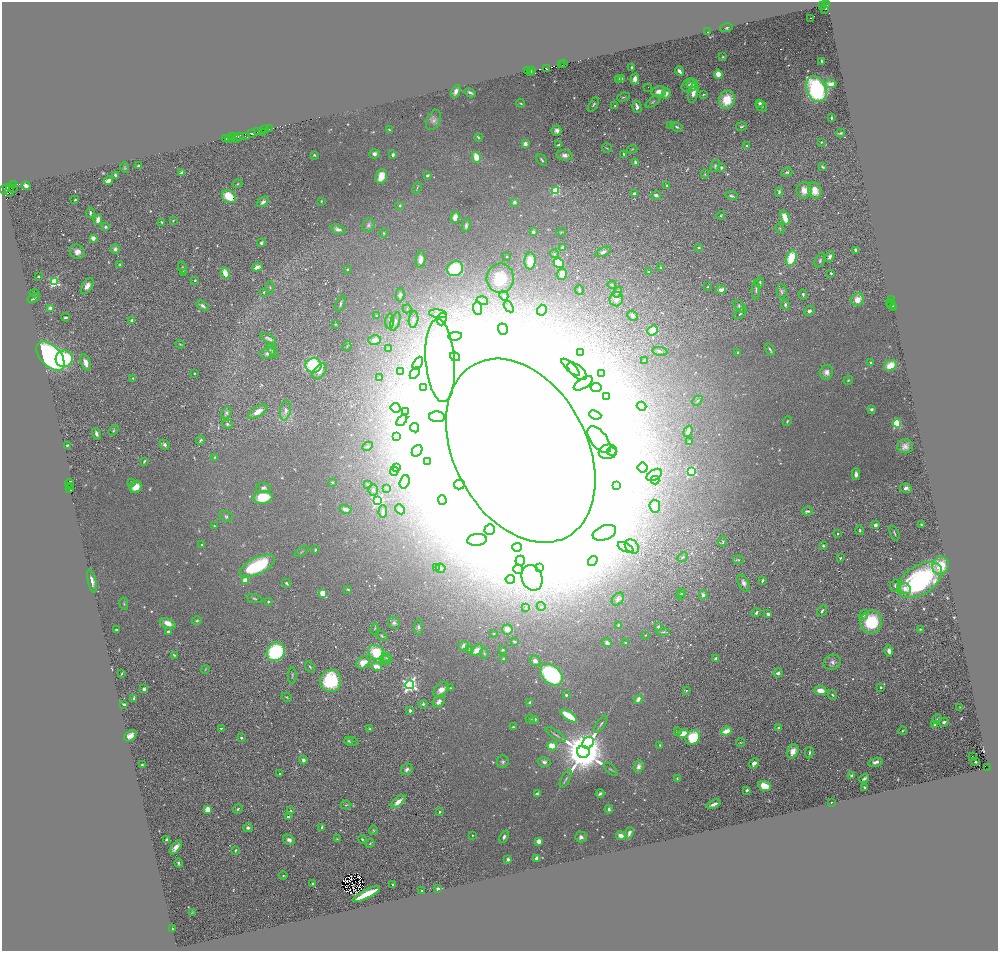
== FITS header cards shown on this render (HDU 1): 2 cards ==
NAXIS1  =                 1992
NAXIS2  =                 1897

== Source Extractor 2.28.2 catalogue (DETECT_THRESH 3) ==
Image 1992 x 1897 px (HDU 1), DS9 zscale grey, zoomed out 1/2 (1 PNG px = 2 x 2 image px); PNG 1000 x 953 px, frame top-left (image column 1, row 1897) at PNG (2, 2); each listed source drawn as its Kron ellipse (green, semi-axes under 4 px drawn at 4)
Background 0.559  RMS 0.042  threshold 0.127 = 3 sigma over >= 5 px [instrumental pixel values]
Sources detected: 940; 84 cannot appear on this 1/2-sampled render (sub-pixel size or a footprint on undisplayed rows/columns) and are neither listed nor drawn; of the other 856, the 500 brightest by FLUX_AUTO listed and drawn (356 fainter detections omitted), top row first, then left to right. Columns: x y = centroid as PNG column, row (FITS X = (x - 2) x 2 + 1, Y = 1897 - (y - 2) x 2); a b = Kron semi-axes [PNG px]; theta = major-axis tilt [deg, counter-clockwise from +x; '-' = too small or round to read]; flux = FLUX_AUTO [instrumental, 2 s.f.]
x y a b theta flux
827 5 2 1 - 29
822 6 2 1 - 23
825 9 2 1 - 17
811 18 2 1 - 38
726 28 7 4 15 15
707 32 2 2 - 13
723 57 3 3 - 10
821 61 4 2 - 12
564 64 2 1 - 79
562 65 2 1 - 55
631 68 3 2 - 16
546 69 3 2 - 120
532 70 3 2 - 160
527 71 2 2 - 86
679 71 4 3 - 32
531 73 3 2 - 75
718 74 4 4 - 110
621 78 4 4 - 18
635 79 5 4 - 53
618 80 3 3 - 52
691 84 5 4 - 31
831 84 5 4 - 76
690 85 8 6 27 67
648 87 2 1 - 13
816 89 13 9 -66 1700
456 91 7 4 63 47
659 91 7 5 12 59
693 92 11 4 77 85
470 93 6 2 -30 19
666 93 5 3 - 40
704 94 4 2 - 9.4
623 97 6 2 20 10
727 100 9 8 - 240
653 102 8 3 37 13
521 103 4 3 - 9
760 103 3 3 - 27
594 104 8 3 61 16
615 105 2 2 - 11
762 106 6 4 -28 17
637 107 6 4 -77 29
831 118 3 2 - 12
433 120 11 6 67 42
670 125 4 3 - 13
677 127 6 3 -27 17
741 127 5 3 - 15
269 129 3 2 - 83
265 130 2 1 - 110
389 130 3 2 - 8.3
557 130 5 5 - 34
258 132 4 2 - 500
263 133 2 2 - 77
840 133 4 2 - 11
252 134 4 3 - 300
233 137 2 2 - 190
240 137 4 3 - 110
246 137 3 2 - 53
229 138 2 1 - 10
236 138 2 1 - 18
478 138 4 3 - 9.3
226 139 3 2 - 320
821 142 3 2 - 8.2
525 144 3 3 - 73
559 145 4 2 - 15
747 146 2 2 - 37
607 148 5 3 - 9.6
632 149 5 3 - 9.1
374 154 5 4 - 31
624 154 2 2 - 12
314 155 3 2 - 12
393 155 4 3 - 25
565 155 8 5 -6 44
476 157 6 3 -72 180
542 160 6 3 -51 15
635 162 4 2 - 26
139 166 3 2 - 17
715 166 6 4 82 15
125 167 5 4 - 8.6
823 167 4 2 - 15
721 168 4 2 - 14
787 172 5 4 - 17
182 173 3 2 - 88
705 174 4 3 - 8.4
115 175 2 2 - 43
427 175 4 3 - 19
381 176 8 5 71 150
108 181 5 3 - 46
237 184 5 3 - 8.9
14 185 4 2 - 110
26 185 4 3 - 42
667 185 2 2 - 25
13 188 2 1 - 22
417 188 6 2 65 9.1
5 189 5 3 - 400
10 190 6 2 85 430
804 190 8 7 - 86
556 191 4 3 - 530
815 191 8 6 -75 110
779 192 5 3 - 16
635 194 3 3 - 41
656 195 5 4 - 25
229 196 8 6 -39 240
732 196 6 3 -16 18
75 200 2 2 - 11
321 201 3 2 - 8
263 202 7 4 35 34
515 202 2 2 - 68
400 205 3 2 - 13
90 213 5 3 - 21
721 215 4 2 - 9.6
455 217 6 4 76 84
785 217 7 3 -73 180
98 220 5 3 - 57
173 221 3 2 - 7.9
162 222 4 3 - 10
368 225 7 6 - 22
466 225 6 4 82 20
105 227 3 3 - 24
338 229 8 4 -21 36
780 229 5 3 - 9.9
533 232 4 3 - 32
561 232 5 3 - 8.5
384 233 4 2 - 8.7
93 238 3 3 - 60
261 243 4 3 - 27
699 247 4 3 - 9.8
563 248 4 3 - 23
115 249 5 4 - 34
856 250 3 3 - 25
77 252 8 6 -35 57
603 252 8 4 23 30
554 254 4 4 - 11
507 257 2 2 - 15
830 257 5 4 - 28
791 258 8 5 74 290
421 259 8 5 84 60
820 260 7 4 66 20
530 261 8 5 87 160
559 263 5 4 - 360
120 265 3 2 - 8.7
182 267 6 4 -72 12
257 267 5 3 - 65
661 267 2 2 - 31
347 269 2 2 - 9.6
455 269 8 7 - 420
184 272 4 3 - 21
648 272 3 2 - 8.2
225 273 6 3 -70 170
831 273 2 2 - 14
562 274 6 4 71 62
38 276 2 2 - 11
500 278 15 13 88 260
195 281 2 2 - 11
54 282 3 3 - 940
759 282 5 3 - 15
612 285 4 3 - 8.7
87 286 9 5 58 58
270 287 6 3 -86 11
708 287 2 2 - 9.3
721 289 5 3 - 78
579 290 5 3 - 16
756 290 10 3 89 22
782 291 7 5 -89 20
264 292 4 3 - 11
617 292 6 4 57 20
35 293 5 2 - 12
803 294 5 3 - 19
400 295 6 4 -88 25
504 296 5 3 - 12
34 298 7 2 31 14
616 299 7 6 - 67
857 300 7 6 - 79
891 300 4 3 - 200
482 301 6 3 -16 19
340 304 9 3 71 18
890 304 2 1 - 31
891 304 5 1 - 60
785 305 5 3 - 17
203 306 7 3 -31 38
509 307 6 3 -55 11
740 307 8 4 -40 24
51 308 3 2 - 210
478 308 6 4 -85 21
894 308 2 1 - 11
407 309 4 3 - 9.2
542 310 5 5 - 31
809 311 5 4 - 24
438 314 9 4 -8 23
740 314 7 3 44 16
377 316 4 3 - 11
632 316 5 4 - 40
66 317 4 2 - 17
414 319 8 4 83 26
442 319 6 4 72 200
132 320 2 2 - 100
390 321 8 4 87 27
395 321 9 4 71 28
336 324 3 2 - 8.6
503 329 5 5 - 29
653 331 5 4 - 130
455 336 7 3 9 13
268 338 8 4 -30 27
375 340 6 4 15 55
180 344 5 3 - 11
347 346 5 3 - 8.7
388 349 3 2 - 21
770 349 6 2 -57 15
273 351 8 3 -64 19
660 351 8 4 -7 16
268 353 7 5 21 30
580 353 4 3 - 12
738 353 4 2 - 9.7
50 356 17 10 -47 3200
455 357 5 4 - 22
64 359 8 8 - 610
644 360 3 3 - 15
440 361 42 14 -86 2200
86 363 8 5 -71 77
418 363 7 3 62 25
871 363 4 3 - 11
313 365 8 7 - 800
890 366 6 5 - 160
570 367 12 4 -42 42
320 371 9 5 53 59
577 371 11 6 -40 62
400 372 4 3 - 9.2
827 372 7 6 - 44
194 373 2 2 - 14
415 373 6 4 59 13
601 373 3 2 - 8.1
379 377 4 3 - 8.8
132 378 3 3 - 8.8
848 380 5 3 - 10
583 383 10 5 33 59
423 387 2 2 - 9.4
596 388 6 4 -11 19
607 396 2 2 - 9.6
697 401 6 3 45 9
641 406 5 4 - 15
395 408 5 5 - 40
871 409 3 3 - 22
285 410 10 5 79 57
258 411 11 5 32 87
405 411 2 2 - 8.2
226 413 6 5 - 23
595 415 6 4 -21 20
437 417 8 5 -2 40
402 420 7 4 50 18
787 421 5 3 - 10
897 423 4 4 - 360
227 424 6 4 -19 18
415 428 5 4 - 20
113 431 6 3 44 13
688 431 6 3 69 45
96 434 6 3 -72 29
396 436 4 4 - 11
200 440 5 3 - 15
599 440 16 8 -52 150
689 441 3 3 - 9.8
67 445 3 3 - 14
165 445 5 4 - 27
367 446 5 3 - 9.3
905 446 8 7 - 47
417 451 6 4 54 100
521 451 98 66 -62 240000
608 452 9 7 11 80
612 452 5 4 - 20
215 457 3 2 - 8.3
144 461 3 2 - 13
427 462 4 3 - 11
397 468 3 3 - 9.8
643 468 5 5 - 740
394 471 4 3 - 9.1
691 471 4 3 - 920
856 474 6 3 89 29
654 475 8 5 31 36
655 480 4 3 - 9.3
131 482 3 3 - 15
332 482 2 2 - 19
405 482 7 4 72 42
69 483 4 3 - 310
368 484 4 3 - 11
459 484 5 5 - 28
616 486 4 3 - 8
71 487 4 2 - 83
136 487 6 5 - 93
264 488 7 5 -2 33
387 488 3 2 - 8.5
906 488 6 4 -8 47
70 489 2 1 - 84
373 490 6 4 86 22
263 497 9 6 8 300
442 500 4 4 - 16
378 501 4 4 - 1300
655 506 6 5 - 57
345 509 6 3 -17 59
400 509 5 3 - 19
807 511 6 3 4 18
383 512 6 4 86 40
226 516 7 5 -27 18
921 524 2 2 - 12
875 525 3 3 - 29
214 526 3 2 - 8.3
490 529 5 5 - 30
860 530 5 3 - 14
604 533 12 7 21 91
838 533 2 2 - 14
894 533 7 2 -65 15
477 540 10 6 6 43
723 542 5 3 - 9.6
202 544 3 2 - 8.1
632 546 8 6 -47 49
823 546 3 3 - 13
517 547 5 4 - 16
626 547 8 3 -25 17
315 550 3 2 - 14
301 552 7 2 33 10
682 557 5 3 - 9.2
840 558 2 2 - 17
738 560 5 4 - 13
520 561 5 4 - 21
593 561 5 4 - 21
257 566 19 8 26 650
941 566 9 8 - 240
436 567 4 4 - 13
441 568 5 4 - 16
539 568 4 3 - 11
518 569 5 4 - 19
532 578 13 10 -69 100
510 579 5 3 - 24
245 580 3 3 - 120
920 580 25 14 32 1500
92 581 11 4 -77 45
762 581 3 2 - 15
287 583 5 2 - 13
743 583 9 5 -64 39
895 585 6 5 - 23
905 588 6 5 - 45
348 589 3 3 - 12
323 593 4 4 - 100
682 593 4 3 - 11
680 595 4 3 - 8.3
703 595 4 3 - 30
254 598 8 3 -17 14
618 599 7 5 49 25
268 602 3 3 - 11
124 604 6 3 -78 12
541 606 4 3 - 10
525 607 3 3 - 10
822 611 6 3 57 21
756 613 5 3 - 16
768 614 4 3 - 28
863 615 5 4 - 16
197 621 5 4 - 13
871 622 11 10 - 480
168 623 8 4 -20 90
394 623 6 5 - 30
618 625 4 3 - 9.7
418 627 7 4 87 20
658 627 4 3 - 27
375 629 6 3 81 10
507 629 5 5 - 77
920 629 4 2 - 9.8
116 630 2 2 - 13
168 632 2 2 - 22
663 632 7 3 5 11
494 633 2 2 - 8.6
645 635 2 2 - 8.5
382 636 7 3 -40 11
515 642 3 3 - 16
607 643 4 3 - 33
625 643 2 2 - 11
464 646 5 5 - 34
470 650 3 3 - 11
477 650 7 4 37 56
503 650 3 3 - 13
889 651 5 4 - 39
276 652 9 8 - 780
376 652 8 7 - 330
484 653 5 3 - 9.7
174 655 3 2 - 11
387 658 5 4 - 16
503 659 4 3 - 8.3
716 659 3 3 - 18
385 660 6 3 -41 13
535 661 6 5 - 43
832 662 8 7 - 37
363 663 7 5 38 120
376 666 5 3 - 91
310 667 6 3 -56 12
205 669 4 3 - 9.6
778 673 5 3 - 21
121 674 3 2 - 8.4
552 675 13 9 -40 1200
292 676 8 3 87 13
331 681 11 10 - 610
410 685 4 4 - 2800
881 687 2 2 - 12
451 688 4 3 - 9.2
144 689 3 3 - 36
441 690 9 6 43 71
686 690 2 2 - 10
820 690 6 4 -8 95
566 695 3 2 - 15
833 695 5 3 - 13
287 697 5 2 - 8.9
134 698 3 2 - 18
638 699 4 3 - 77
439 702 7 5 48 36
530 703 4 2 - 43
124 704 3 2 - 11
423 704 4 3 - 18
960 707 4 3 - 8.9
410 711 3 3 - 31
569 716 9 3 -35 260
530 719 5 3 - 10
534 719 3 3 - 19
937 719 5 3 - 10
944 722 5 3 - 24
601 724 10 3 56 17
935 725 3 3 - 18
513 727 3 2 - 8.6
221 728 4 3 - 11
778 728 4 3 - 13
370 729 4 3 - 13
726 731 5 3 - 150
903 731 4 3 - 9.4
677 732 4 3 - 9.2
683 733 5 4 - 110
556 735 11 3 -32 17
130 736 7 5 40 62
693 737 8 6 47 390
241 738 2 2 - 39
348 741 3 3 - 8.2
351 741 7 4 -3 15
588 743 6 5 - 1700
741 743 4 3 - 8.3
660 745 4 3 - 9.5
552 746 5 3 - 240
793 751 7 5 65 99
583 752 6 6 - 50000
809 753 6 3 81 17
973 757 3 1 - 70
303 760 4 4 - 31
503 762 6 6 - 21
544 762 6 4 -14 26
875 762 7 4 14 44
975 762 2 2 - 12
754 763 5 4 - 46
142 765 3 2 - 9.4
638 766 6 4 69 37
987 767 2 1 - 51
407 769 6 5 - 30
611 769 9 3 -40 13
280 774 2 2 - 13
851 776 3 3 - 29
677 778 4 3 - 8.5
864 778 5 2 - 17
566 779 10 3 62 19
765 786 7 4 -24 160
865 787 3 2 - 11
747 790 4 3 - 16
537 794 4 3 - 34
600 794 4 3 - 17
398 802 9 4 40 95
831 802 2 1 - 11
714 804 7 2 21 45
346 805 5 2 - 8
207 809 4 3 - 100
238 809 5 3 - 14
609 809 4 3 - 24
291 811 4 3 - 8.9
440 812 2 2 - 15
288 817 3 3 - 37
322 827 3 2 - 19
248 828 5 4 - 25
373 830 4 3 - 9.5
629 833 6 3 66 26
473 835 2 2 - 10
621 836 4 3 - 68
504 837 6 3 66 24
581 837 6 5 - 34
337 839 4 2 - 8.8
362 839 4 3 - 10
167 840 3 3 - 38
289 840 6 4 -32 37
539 841 4 4 - 46
370 843 5 3 - 8.9
176 847 8 4 52 60
235 850 3 3 - 11
537 858 4 3 - 35
508 859 2 2 - 54
178 863 4 3 - 18
283 876 4 3 - 11
313 884 4 3 - 16
392 884 2 2 - 7.9
438 889 3 3 - 32
422 890 2 2 - 11
366 894 15 3 26 440
192 912 4 3 - 8.4
172 929 3 2 - 9.4
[356 fainter detections neither listed nor drawn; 84 sub-pixel or undisplayed-footprint detections neither listed nor drawn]